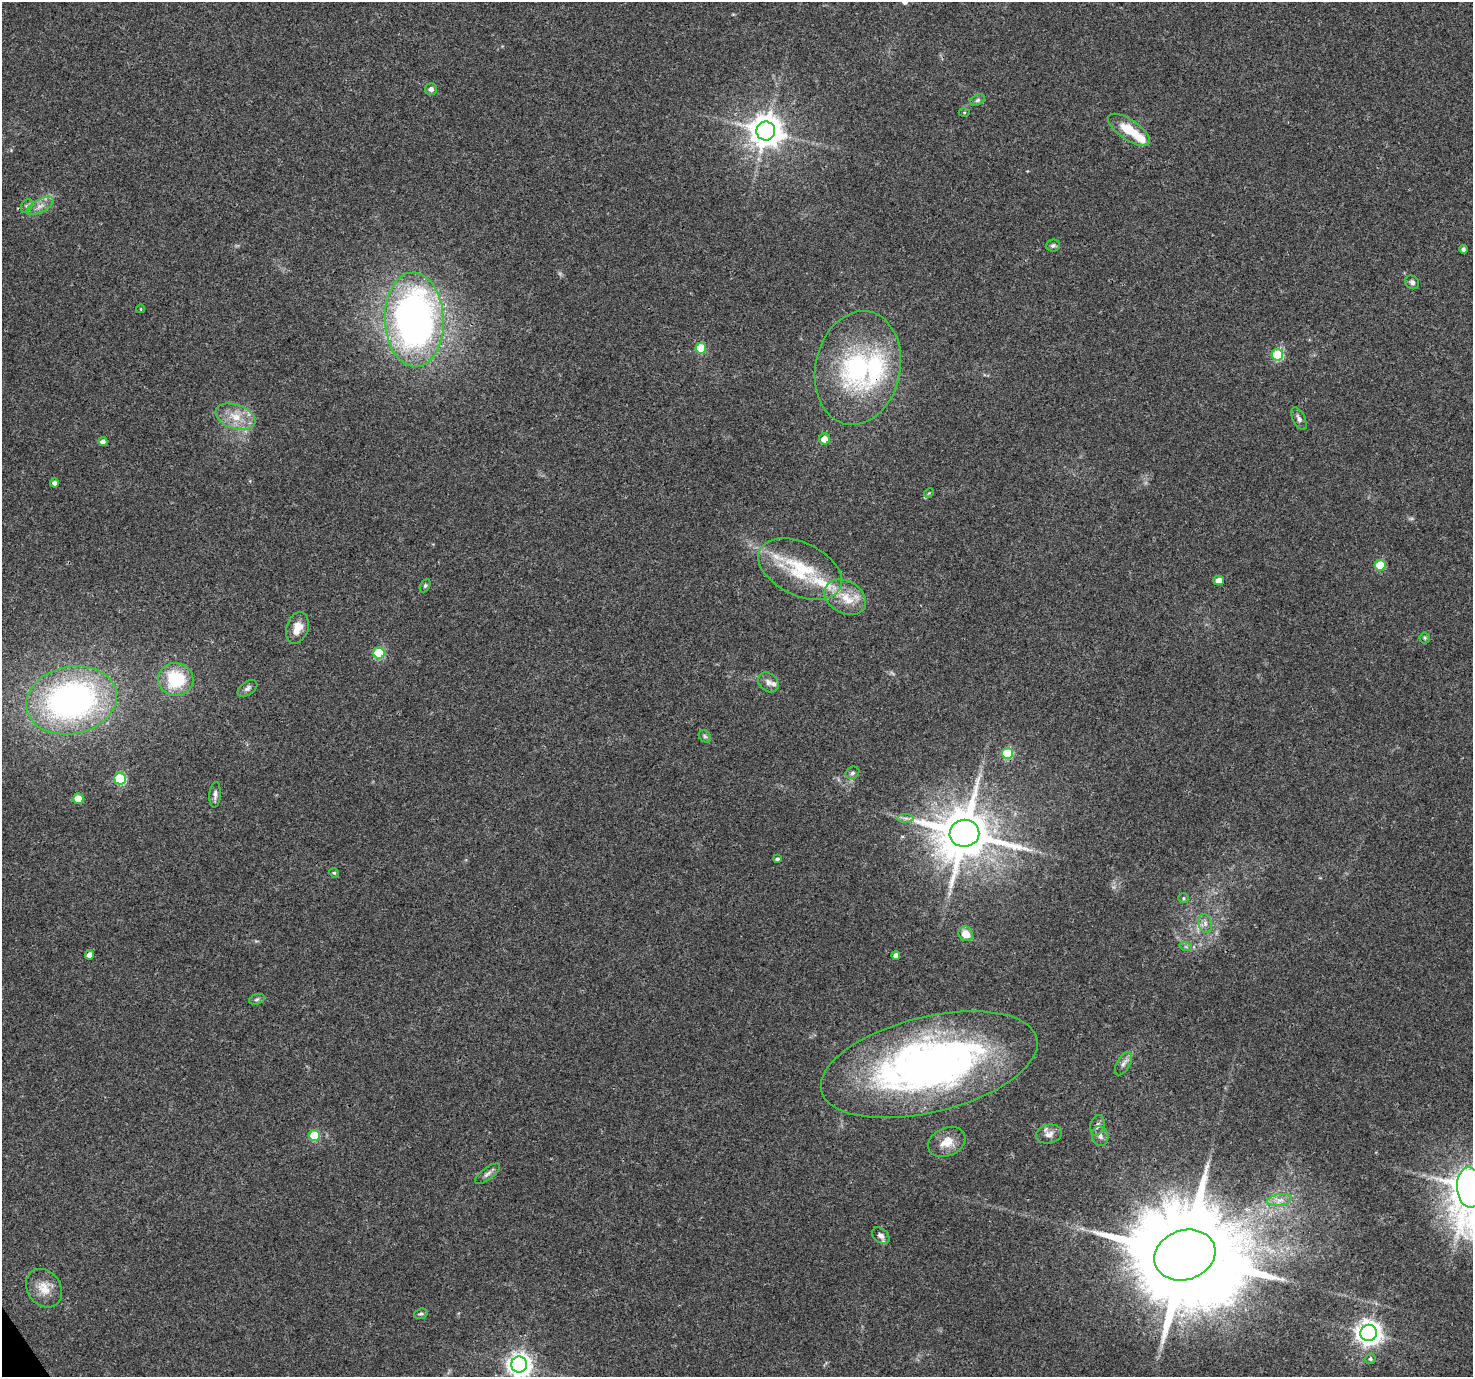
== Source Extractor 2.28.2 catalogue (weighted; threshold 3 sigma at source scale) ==
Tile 7 of 4 x 4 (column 3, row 2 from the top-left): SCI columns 2943-4413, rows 2869-4243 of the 5888 x 5798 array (HDU 1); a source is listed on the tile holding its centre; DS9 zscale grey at full resolution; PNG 1475 x 1379 px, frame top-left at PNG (2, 2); each listed source drawn as its Kron ellipse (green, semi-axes under 4 px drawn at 4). Shown black and unused: <1% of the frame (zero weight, under 3 of 4 exposures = <1% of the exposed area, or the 3 px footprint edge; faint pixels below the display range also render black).
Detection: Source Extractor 2.28.2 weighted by HDU 2 'WHT'; one run over the whole footprint, this tile lists its part. Background 0.0498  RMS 0.0039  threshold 0.0175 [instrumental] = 3 sigma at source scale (4.5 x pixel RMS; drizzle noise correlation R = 1.50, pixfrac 1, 0.0396/0.0396 arcsec/px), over >= 5 px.
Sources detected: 74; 1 too faint to see at this stretch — neither listed nor drawn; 6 inside a brighter listed object's ellipse — not listed separately; the other 67 listed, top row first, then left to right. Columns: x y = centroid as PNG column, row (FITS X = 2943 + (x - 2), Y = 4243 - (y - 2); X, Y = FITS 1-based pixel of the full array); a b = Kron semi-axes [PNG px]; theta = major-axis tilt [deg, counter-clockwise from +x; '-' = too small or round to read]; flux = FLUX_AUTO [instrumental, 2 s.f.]
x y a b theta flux
431 89 6 5 - 1.6
978 100 8 5 27 0.83
964 113 5 3 - 0.42
1129 130 24 10 -34 10
766 131 9 9 - 780
27 206 7 5 60 0.91
40 206 15 6 27 2.8
1053 246 7 6 - 0.95
1463 249 4 4 - 1
1412 282 7 6 - 1.2
141 309 4 3 - 0.27
414 320 47 29 -87 190
701 348 5 5 - 14
1277 355 6 6 - 28
858 368 57 42 78 64
235 417 20 12 -19 7.5
1299 419 12 6 -64 1.5
824 439 5 5 - 3.7
103 442 4 4 - 1.8
54 483 4 4 - 1.3
929 493 5 4 - 0.41
1380 565 5 5 - 15
800 569 45 26 -26 27
1218 581 5 4 - 3.2
425 585 7 4 63 0.65
845 597 22 16 -30 8.9
297 628 16 10 72 5.2
1425 638 5 5 - 0.59
379 653 5 5 - 25
176 679 17 16 - 20
768 682 11 8 -42 2.1
247 688 11 6 34 1.5
71 700 46 33 12 130
705 736 7 5 -46 0.77
1007 753 5 5 - 26
852 773 7 5 31 0.95
120 779 6 5 - 31
215 795 13 5 85 1.5
78 799 5 5 - 7.7
906 818 8 4 0 1
964 833 15 13 9 2400
777 859 4 4 - 0.75
334 873 5 4 - 0.54
1183 898 5 4 - 0.52
1205 923 9 7 -76 1.8
966 934 8 7 - 4.8
1186 947 6 4 -19 0.62
90 955 4 4 - 2.9
896 955 4 4 - 1.5
257 999 8 5 19 0.85
1123 1064 13 6 59 1.8
929 1065 111 48 14 210
1097 1125 10 7 74 1.6
1049 1134 13 9 14 2.6
314 1135 5 5 - 16
1100 1136 10 8 -76 1.8
947 1142 19 14 25 6.1
487 1174 15 5 37 1.5
1470 1187 20 12 -86 1200
1280 1200 12 5 8 2.3
881 1236 10 7 -41 2
1185 1255 31 24 19 11000
44 1288 21 16 -54 6.3
421 1314 7 5 18 0.78
1369 1333 8 8 - 360
1370 1359 5 5 - 0.77
519 1364 8 8 - 320
Overlapping masked pixels (flux is a lower limit): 1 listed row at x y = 1185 1255
Isophote crosses this tile's border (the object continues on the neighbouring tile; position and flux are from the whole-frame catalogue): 2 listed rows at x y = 1470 1187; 519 1364